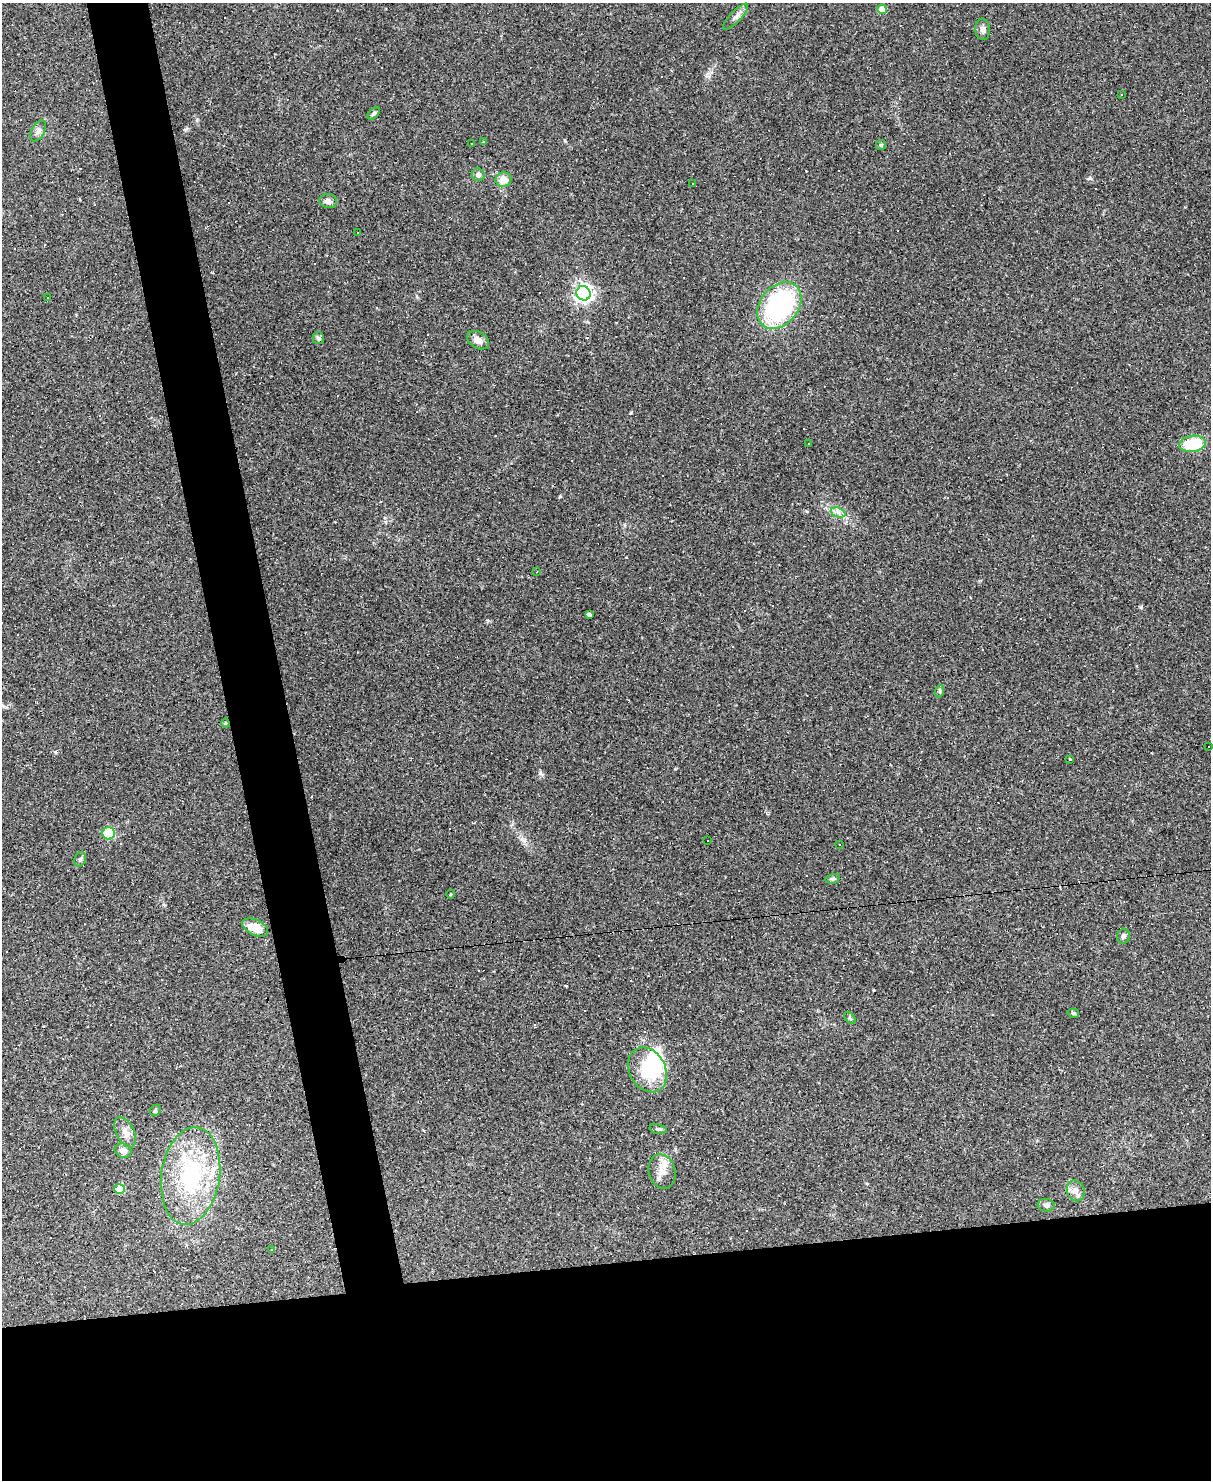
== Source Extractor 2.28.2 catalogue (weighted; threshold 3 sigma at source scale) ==
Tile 11 of 4 x 3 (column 3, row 3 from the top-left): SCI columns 2417-3625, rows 245-1722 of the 4833 x 4811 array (HDU 1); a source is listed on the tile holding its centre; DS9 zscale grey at full resolution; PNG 1213 x 1482 px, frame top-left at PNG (2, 3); each listed source drawn as its Kron ellipse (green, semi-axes under 4 px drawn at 4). Shown black and unused: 19% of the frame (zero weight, under 2 of 3 exposures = <1% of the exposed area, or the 3 px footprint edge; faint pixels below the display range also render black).
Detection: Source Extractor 2.28.2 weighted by HDU 2 'WHT'; one run over the whole footprint, this tile lists its part. Background 0.145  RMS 0.0082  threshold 0.037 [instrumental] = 3 sigma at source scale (4.5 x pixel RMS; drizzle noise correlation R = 1.50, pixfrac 1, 0.05/0.05 arcsec/px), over >= 5 px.
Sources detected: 84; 2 inside a brighter object's white glare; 31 cosmic-ray / hot-pixel residue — neither listed nor drawn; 2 inside a brighter listed object's ellipse — not listed separately; the other 49 listed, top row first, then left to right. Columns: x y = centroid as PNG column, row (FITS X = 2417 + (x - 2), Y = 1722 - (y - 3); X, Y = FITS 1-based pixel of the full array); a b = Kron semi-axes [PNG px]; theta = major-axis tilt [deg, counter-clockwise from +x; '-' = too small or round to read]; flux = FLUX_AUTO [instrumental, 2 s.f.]
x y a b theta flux
882 9 5 4 - 11
736 17 17 5 46 3.6
983 29 11 7 -84 3
1121 94 3 2 - 1.1
374 113 7 4 44 1.4
38 131 11 6 60 3.3
483 142 4 3 - 0.71
471 143 3 3 - 30
881 145 5 5 - 1.2
478 175 6 6 - 3.4
503 180 8 7 - 11
693 183 3 3 - 1.4
328 201 9 7 -12 3.2
358 233 3 2 - 1.2
583 293 7 7 - 350
47 298 3 2 - 0.78
779 306 26 19 50 110
318 338 6 5 - 1.4
478 340 12 8 -32 6.2
808 443 3 3 - 13
1193 444 13 8 9 32
838 512 7 4 -19 2.6
536 572 3 2 - 0.69
589 614 4 3 - 2.2
940 691 6 4 72 1.2
225 723 4 4 - 0.81
1209 746 2 2 - 0.88
1070 759 3 3 - 4.8
109 833 6 6 - 46
708 841 3 3 - 2.2
840 844 3 3 - 6.8
80 859 7 5 68 1.7
833 879 7 4 13 1.6
451 894 4 3 - 0.66
255 928 14 7 -26 15
1124 936 7 6 - 2.2
1073 1013 6 4 -17 1.2
850 1018 7 4 -45 1.3
648 1070 23 18 -62 36
155 1110 6 5 - 1.2
658 1129 8 4 -12 1.5
125 1132 16 9 -63 6.6
123 1151 8 7 - 5.3
662 1171 17 13 -73 9.5
191 1176 49 29 81 87
119 1189 5 5 - 26
1076 1191 11 8 -70 4.6
1046 1205 8 6 -5 2.6
272 1249 4 3 - 0.84
Unlisted compact peaks at least as high as the median listed source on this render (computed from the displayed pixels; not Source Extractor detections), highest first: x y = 1090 178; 560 496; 631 413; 524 841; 540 774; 565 141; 197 120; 165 905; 566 986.